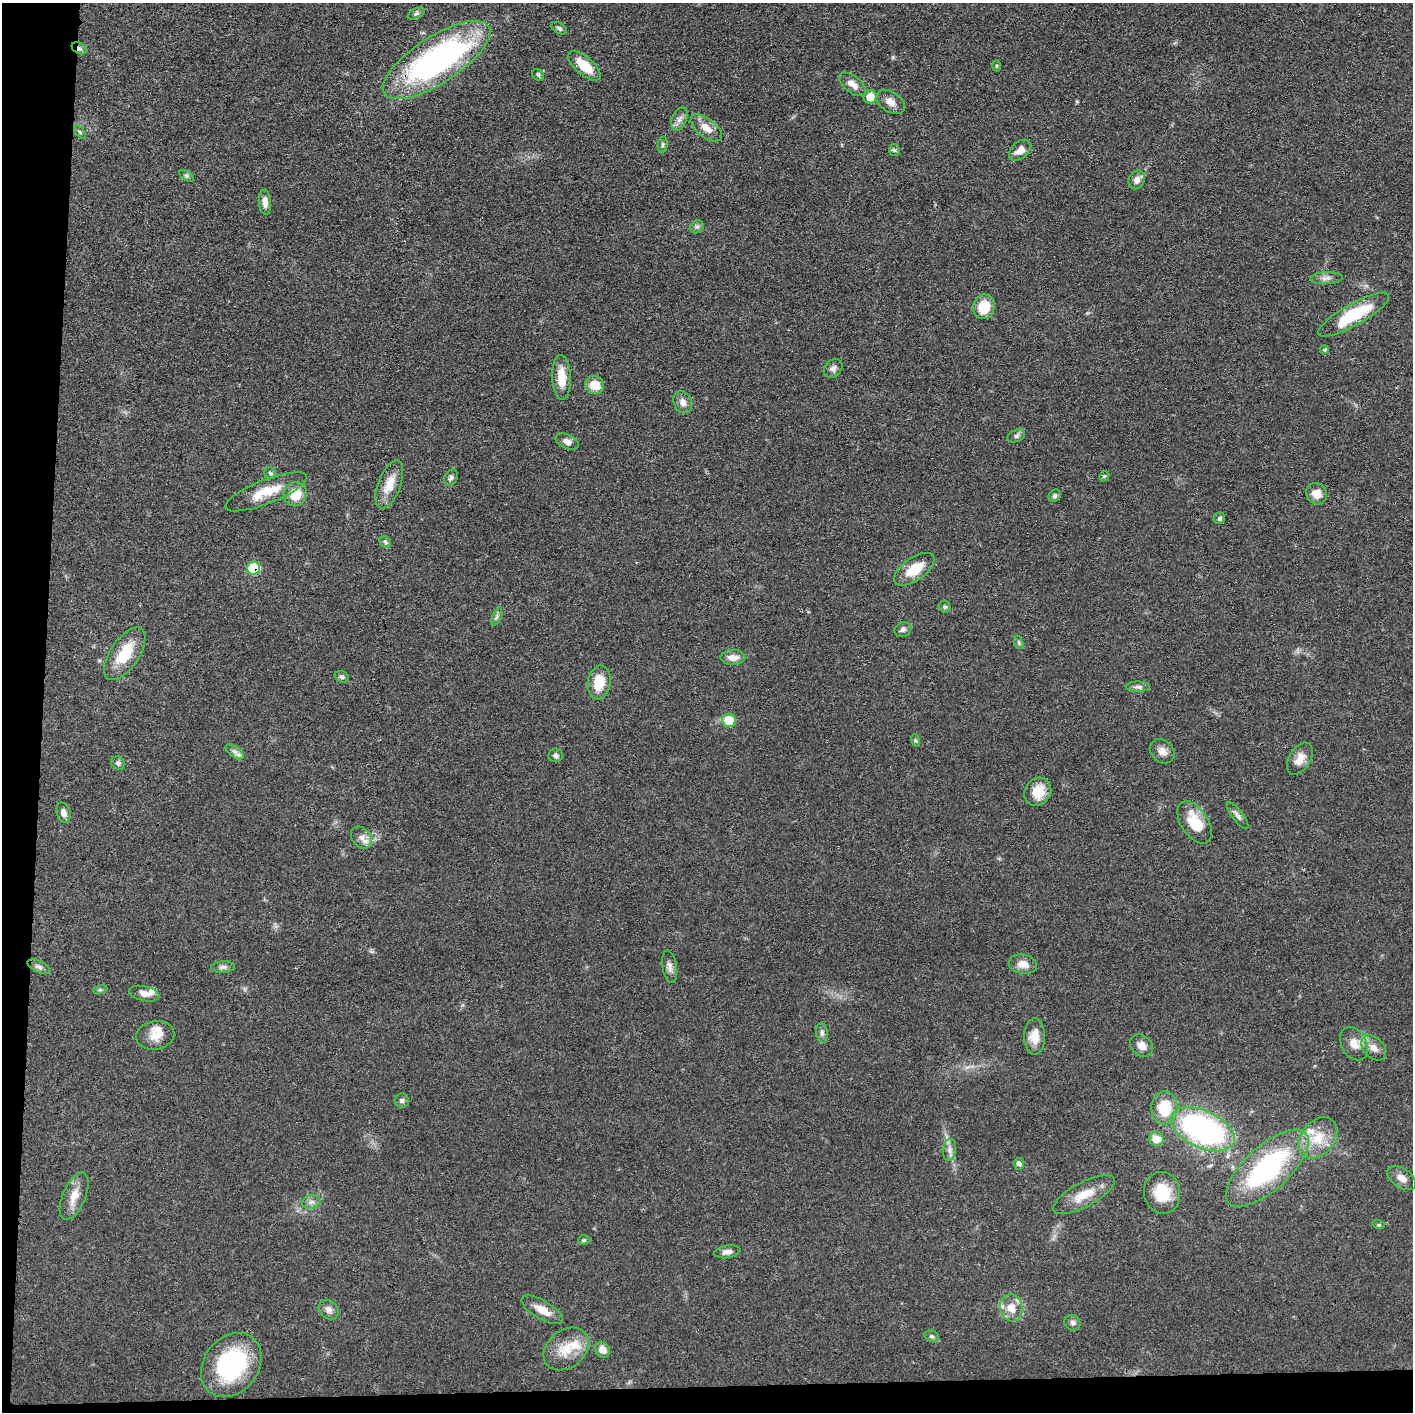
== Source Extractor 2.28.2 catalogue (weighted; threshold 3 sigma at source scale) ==
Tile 7 of 3 x 3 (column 1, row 3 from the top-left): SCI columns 5-1415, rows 17-1426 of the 4237 x 4260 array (HDU 1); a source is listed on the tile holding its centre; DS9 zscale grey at full resolution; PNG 1415 x 1414 px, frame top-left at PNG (2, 3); each listed source drawn as its Kron ellipse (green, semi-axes under 4 px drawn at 4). Shown black and unused: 5% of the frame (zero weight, under 3 of 4 exposures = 1% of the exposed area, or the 3 px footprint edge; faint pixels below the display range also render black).
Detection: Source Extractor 2.28.2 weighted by HDU 2 'WHT'; one run over the whole footprint, this tile lists its part. Background 0.0581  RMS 0.0054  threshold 0.0244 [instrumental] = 3 sigma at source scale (4.5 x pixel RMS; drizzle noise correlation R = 1.50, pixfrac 1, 0.05/0.05 arcsec/px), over >= 5 px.
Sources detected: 104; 5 inside a brighter listed object's ellipse — not listed separately; the other 99 listed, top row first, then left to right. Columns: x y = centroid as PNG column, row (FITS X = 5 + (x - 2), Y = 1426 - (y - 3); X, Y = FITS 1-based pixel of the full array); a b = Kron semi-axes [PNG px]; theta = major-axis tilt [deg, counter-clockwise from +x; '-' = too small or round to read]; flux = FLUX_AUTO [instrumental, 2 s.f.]
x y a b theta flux
416 14 9 4 27 1.3
559 28 9 5 -30 1.2
79 48 8 5 -29 1.7
436 60 62 23 33 160
584 66 20 9 -41 12
996 66 5 3 - 0.58
538 75 6 5 - 0.93
853 84 16 8 -38 4.6
870 97 6 6 - 7.9
890 102 16 10 -32 4.5
679 119 12 7 68 2.7
706 128 18 9 -38 6.3
80 132 7 4 -53 0.86
663 145 8 5 83 1.1
894 150 6 5 - 1.1
1020 150 13 8 40 4.7
187 176 8 4 -31 1.1
1137 180 9 7 65 3.2
265 202 13 6 -85 3.6
697 227 7 6 - 1.3
1327 278 16 6 2 2.7
984 307 12 11 - 12
1354 315 40 11 29 28
1325 350 4 4 - 0.79
833 368 10 8 49 2.3
561 377 22 9 -88 10
595 385 10 9 - 8.9
683 402 11 9 -63 3.3
1016 436 9 6 22 1.4
567 441 12 7 -24 2.9
270 473 6 5 - 0.97
1104 476 6 4 44 0.73
451 477 8 6 60 1.5
389 484 25 11 69 9.3
266 492 44 12 21 14
295 494 12 11 - 11
1316 494 11 10 - 5.9
1055 496 7 5 44 1.2
1219 518 6 5 - 1.1
385 542 6 5 - 1
254 568 6 6 - 21
914 569 23 11 35 12
945 607 6 5 - 1.2
497 617 10 3 69 1.1
903 629 9 7 31 1.6
1019 642 7 4 -72 0.8
125 654 30 14 56 17
733 657 12 7 0 4.4
342 677 7 5 -20 1.3
599 682 17 11 80 13
1138 687 12 5 0 2.2
729 720 7 6 - 14
915 740 6 4 -71 0.77
1162 751 13 11 -43 3.7
235 752 10 5 -35 2.2
556 755 7 6 - 1.6
1300 759 17 10 58 5.9
118 763 7 6 - 1.4
1038 792 15 13 54 10
63 813 10 7 -74 3.2
1238 815 16 5 -53 2.2
1195 822 23 13 -57 15
361 838 12 9 -49 3.6
1023 964 14 9 -10 5.3
39 967 12 5 -25 2
223 967 12 5 3 2
669 967 16 7 -81 3
100 990 7 4 18 0.88
144 994 15 7 -12 4
822 1033 9 6 -81 1.6
155 1035 19 14 9 7.2
1035 1037 18 10 -90 7.5
1354 1044 18 12 -60 6
1142 1046 13 10 -43 4.1
1374 1048 14 10 -46 4.6
402 1101 7 7 - 1.4
1164 1108 16 13 88 19
1203 1129 34 18 -25 130
1318 1138 23 17 51 14
1156 1139 7 7 - 9
949 1150 11 6 84 2.6
1019 1164 6 5 - 1.6
1267 1168 52 22 42 85
1402 1178 16 9 -35 4.2
1162 1193 21 18 -81 16
1084 1195 34 12 28 11
74 1196 25 11 67 8
311 1202 9 6 16 2.1
1379 1225 6 4 -17 0.67
584 1240 6 5 - 0.69
727 1252 13 6 9 3.1
1011 1308 14 11 -77 7.6
329 1310 11 8 -45 2.9
542 1310 23 9 -31 7.5
1072 1323 8 7 - 1.7
932 1336 7 5 -21 1.1
566 1349 25 19 39 13
602 1350 8 7 - 4.6
231 1365 35 27 52 62
Overlapping masked pixels (flux is a lower limit): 2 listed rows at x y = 79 48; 254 568